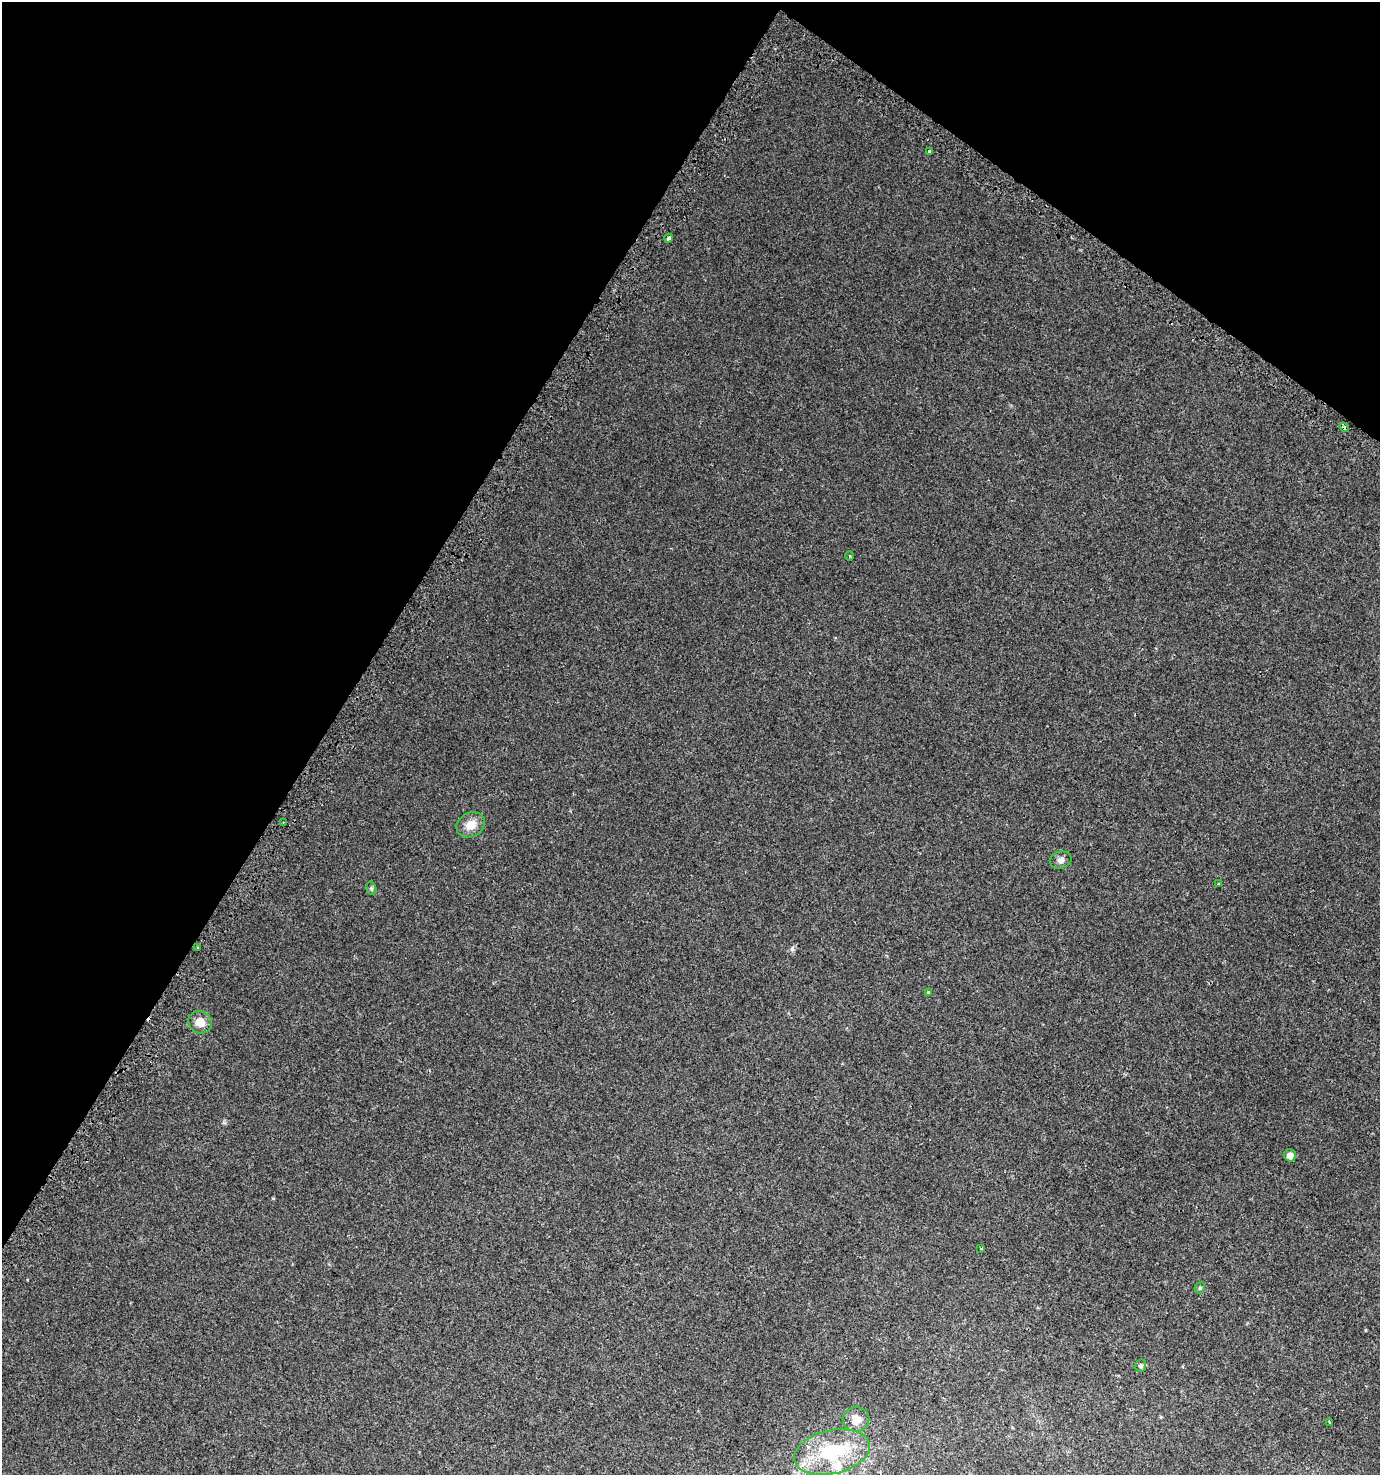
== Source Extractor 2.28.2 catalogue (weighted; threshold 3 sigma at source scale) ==
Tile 2 of 4 x 4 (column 2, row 1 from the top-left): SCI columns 1692-3069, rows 4484-5956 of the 6069 x 6006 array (HDU 1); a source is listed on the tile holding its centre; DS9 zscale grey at full resolution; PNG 1382 x 1477 px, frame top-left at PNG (2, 2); each listed source drawn as its Kron ellipse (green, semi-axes under 4 px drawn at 4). Shown black and unused: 31% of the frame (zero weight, under 2 of 3 exposures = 3% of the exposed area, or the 3 px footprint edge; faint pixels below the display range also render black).
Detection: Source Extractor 2.28.2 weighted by HDU 2 'WHT'; one run over the whole footprint, this tile lists its part. Background 0.00528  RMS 0.0045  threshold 0.0203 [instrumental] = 3 sigma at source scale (4.5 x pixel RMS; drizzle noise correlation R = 1.50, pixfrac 1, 0.0396/0.0396 arcsec/px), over >= 5 px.
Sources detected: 21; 1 cosmic-ray / hot-pixel residue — neither listed nor drawn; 1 inside a brighter listed object's ellipse — not listed separately; the other 19 listed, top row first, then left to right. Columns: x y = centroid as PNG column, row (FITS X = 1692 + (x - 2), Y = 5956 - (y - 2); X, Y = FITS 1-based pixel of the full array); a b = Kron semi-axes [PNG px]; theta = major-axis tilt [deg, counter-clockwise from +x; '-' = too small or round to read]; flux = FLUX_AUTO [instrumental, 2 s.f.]
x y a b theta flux
930 151 4 3 - 1.2
668 238 4 3 - 1.3
1344 427 5 3 - 5.7
849 556 4 3 - 0.48
283 822 2 2 - 0.33
471 825 15 12 29 5.4
1061 860 11 8 18 1.9
1219 884 3 3 - 1.3
371 888 7 5 -72 0.65
197 947 3 2 - 0.59
929 992 4 3 - 1
200 1022 12 11 - 4.8
1290 1155 6 6 - 2.8
981 1248 2 2 - 0.44
1200 1288 6 4 68 0.59
1141 1366 6 5 - 1
856 1419 13 12 - 4.3
1330 1422 3 3 - 1.4
832 1452 38 22 13 28
Overlapping masked pixels (flux is a lower limit): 1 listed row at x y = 1344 427
Unlisted compact peaks at least as high as the median listed source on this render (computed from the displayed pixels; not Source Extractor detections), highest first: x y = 792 949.